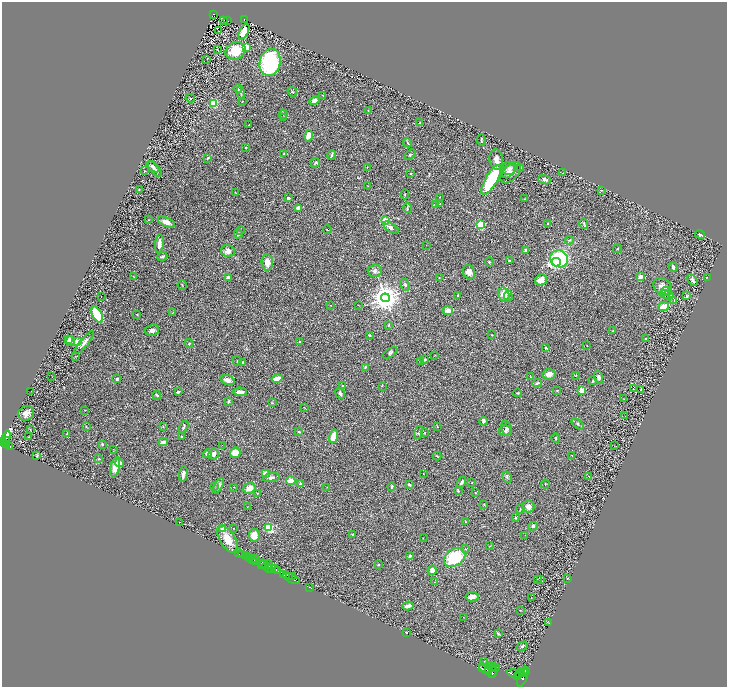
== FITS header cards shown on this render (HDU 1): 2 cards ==
NAXIS1  =                 1450
NAXIS2  =                 1369

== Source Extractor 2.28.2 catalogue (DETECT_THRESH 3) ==
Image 1450 x 1369 px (HDU 1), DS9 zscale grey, zoomed out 1/2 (1 PNG px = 2 x 2 image px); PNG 729 x 689 px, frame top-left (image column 2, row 1369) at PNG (2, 2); each listed source drawn as its Kron ellipse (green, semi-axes under 4 px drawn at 4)
Background 0.429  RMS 0.028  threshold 0.0849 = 3 sigma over >= 5 px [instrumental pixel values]
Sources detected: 333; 42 cannot appear on this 1/2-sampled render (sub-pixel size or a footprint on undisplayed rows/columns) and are neither listed nor drawn; the other 291 listed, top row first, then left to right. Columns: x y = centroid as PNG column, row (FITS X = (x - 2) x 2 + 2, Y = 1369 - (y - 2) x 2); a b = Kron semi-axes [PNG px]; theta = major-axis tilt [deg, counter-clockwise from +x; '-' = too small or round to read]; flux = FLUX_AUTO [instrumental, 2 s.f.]
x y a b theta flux
214 14 3 2 - 120
224 20 3 1 - 2.4
244 20 3 2 - 64
227 21 2 1 - 2.3
219 31 2 1 - 56
244 32 8 4 63 77
246 47 3 2 - 180
218 50 2 1 - 1.7
236 51 10 8 28 170
207 59 3 2 - 1.7
270 62 13 10 76 530
238 89 4 3 - 7.9
292 92 5 2 - 4.9
241 93 7 4 -80 12
323 95 3 2 - 2.3
190 98 5 2 - 3.7
314 100 5 4 - 26
242 101 2 2 - 2.2
214 103 3 3 - 430
368 111 3 2 - 2.1
283 114 5 2 - 4.4
284 118 2 2 - 5.6
420 123 3 3 - 3.6
249 125 3 1 - 2.3
309 136 5 4 - 60
481 140 5 2 - 4
408 143 5 2 - 5.4
246 147 3 2 - 2.6
284 154 2 2 - 2.1
332 155 5 2 - 12
410 155 6 3 41 8.1
208 158 3 2 - 6
496 159 10 7 -83 31
315 163 5 3 - 6
153 167 7 3 -35 12
367 167 2 2 - 2.1
521 167 3 2 - 6.5
509 168 7 6 - 20
155 169 9 2 -49 15
144 171 2 2 - 14
509 171 8 5 53 20
511 173 13 7 47 27
563 173 2 1 - 1.3
411 174 2 2 - 3.4
491 180 17 6 60 400
545 180 7 4 -18 11
368 186 2 1 - 1.6
139 189 2 2 - 3.3
602 190 2 2 - 1.8
235 193 2 1 - 1.8
405 194 5 2 - 3.2
440 197 2 2 - 2
288 198 3 3 - 6.1
525 199 2 2 - 1.6
435 204 3 2 - 2.5
439 204 3 2 - 2.2
299 208 4 3 - 38
407 208 5 2 - 4.4
148 220 2 2 - 4.5
385 221 3 3 - 340
166 222 9 4 -23 36
548 223 3 3 - 6.6
584 224 5 3 - 7.9
480 225 3 3 - 560
391 227 8 3 -33 18
327 230 4 2 - 4.2
240 231 3 2 - 3.9
238 234 4 4 - 9.9
700 234 5 3 - 13
569 240 4 3 - 6
159 244 9 3 84 36
426 245 2 1 - 1.6
617 249 5 2 - 3.8
526 250 4 3 - 13
228 251 7 6 - 27
162 256 5 2 - 10
559 259 9 8 - 360
509 261 3 2 - 5.9
267 262 8 5 -85 41
489 262 5 3 - 5.7
556 262 4 4 - 740
673 267 5 2 - 17
375 271 7 6 - 15
469 272 7 6 - 32
133 276 3 2 - 1.9
228 277 2 2 - 42
640 277 2 2 - 78
707 277 2 1 - 1.6
439 278 3 2 - 3
541 280 6 5 - 48
693 280 7 4 -57 22
182 285 5 2 - 3.8
405 285 6 4 -64 10
663 286 10 7 -37 33
666 291 4 3 - 20
504 294 7 5 -76 56
665 294 6 4 -23 12
458 295 2 2 - 4
668 295 5 3 - 7.6
101 296 2 1 - 1.7
508 296 5 4 - 9.5
687 296 3 2 - 5.1
385 298 4 4 - 9300
674 300 2 2 - 2.4
331 305 3 2 - 3.1
358 305 2 2 - 2
663 307 5 3 - 120
448 311 5 4 - 36
173 312 3 2 - 2.9
137 314 3 2 - 2.9
97 315 9 4 -62 280
389 325 3 2 - 3.8
152 330 7 5 16 16
613 331 3 2 - 3.5
369 335 3 2 - 4.1
491 335 2 1 - 2.4
645 339 2 2 - 12
69 340 4 2 - 9.5
70 341 5 3 - 8.7
77 342 3 3 - 170
300 342 3 2 - 3.9
84 343 14 3 50 21
189 343 4 3 - 4.6
587 345 2 1 - 1.6
545 348 3 2 - 6.6
390 353 8 4 35 10
435 355 3 2 - 2.4
75 356 2 1 - 2
425 359 3 3 - 5.6
237 361 5 2 - 3.8
420 361 3 2 - 2.9
242 362 2 2 - 7
365 367 4 3 - 5.4
549 374 6 5 - 27
576 375 3 2 - 2.7
52 377 2 1 - 1
531 377 3 2 - 2.6
599 377 6 4 -71 11
117 379 4 3 - 11
277 379 6 3 14 52
228 380 7 4 -18 20
593 381 4 2 - 5.5
537 383 4 2 - 6.9
342 386 2 2 - 2.9
382 386 2 1 - 1.3
633 389 2 1 - 1.9
557 390 3 2 - 3.6
582 390 2 2 - 150
641 390 3 2 - 3.4
31 391 2 1 - 1.3
178 392 4 2 - 6.6
240 392 7 3 -2 35
340 393 5 3 - 10
518 393 4 3 - 4.7
157 395 4 2 - 11
624 399 2 1 - 1.1
229 401 3 2 - 7.4
272 403 3 2 - 3.1
304 407 2 2 - 1.9
85 410 2 2 - 2
26 413 8 7 - 33
625 416 2 1 - 1.5
483 421 4 3 - 18
578 424 7 4 -40 10
163 426 3 2 - 2.1
86 427 3 2 - 2.9
184 427 7 2 58 6.1
437 427 3 2 - 2.8
506 428 7 5 -76 14
30 430 3 2 - 2.5
505 430 6 5 - 12
299 432 4 2 - 4.9
418 432 7 4 71 9.4
424 433 3 2 - 3.4
67 434 3 2 - 3.1
334 436 7 3 76 91
29 437 2 2 - 2.5
181 437 2 2 - 4.5
556 438 5 2 - 4.9
6 439 9 3 73 530
6 441 3 2 - 460
3 442 3 2 - 890
163 442 5 3 - 19
102 444 4 3 - 4.9
7 445 4 2 - 360
222 445 2 1 - 1.1
9 446 3 2 - 260
614 446 2 1 - 1.5
113 449 2 2 - 1.9
235 453 5 5 - 80
207 454 5 4 - 14
214 454 5 5 - 21
572 455 2 1 - 1.6
37 456 3 2 - 6
437 456 4 2 - 4.3
99 459 4 3 - 5.8
120 463 4 4 - 18
115 467 10 4 77 68
183 474 8 3 82 21
265 474 4 3 - 39
423 474 2 1 - 1.5
589 476 2 1 - 1.4
507 477 6 3 -63 7.8
271 478 8 4 9 19
291 481 5 3 - 57
462 482 5 3 - 17
472 482 2 2 - 3.1
300 484 4 3 - 11
545 484 4 2 - 2.4
409 485 3 2 - 10
214 486 2 2 - 2.4
219 486 8 3 60 18
234 487 2 1 - 2.2
327 487 3 2 - 1.9
391 487 4 3 - 5.6
249 488 6 5 - 54
458 491 3 3 - 4.5
257 493 2 2 - 2.2
475 493 3 2 - 2.3
484 504 2 2 - 3.1
528 506 6 6 - 29
247 507 3 2 - 2.1
520 509 5 2 - 3.9
516 518 3 3 - 4.9
179 522 2 1 - 20
465 522 2 2 - 2.6
533 526 5 4 - 13
269 527 3 3 - 540
223 528 2 2 - 41
233 528 2 2 - 2.1
353 534 4 3 - 5.1
254 535 6 5 - 60
525 535 2 2 - 1.7
423 538 2 2 - 1.8
228 539 15 7 -57 90
490 546 3 2 - 2.4
465 549 3 2 - 2.8
238 553 3 2 - 160
242 555 2 2 - 910
245 555 3 1 - 110
410 556 3 3 - 7.1
247 557 3 2 - 65
250 557 4 1 - 87
454 557 11 8 34 270
254 558 3 2 - 280
250 559 4 2 - 55
252 560 2 1 - 47
256 561 3 1 - 910
263 563 2 2 - 560
261 564 2 1 - 520
269 564 3 2 - 360
264 565 3 2 - 260
379 565 3 2 - 4.5
268 567 6 2 -40 370
271 568 3 2 - 630
275 569 4 3 - 1100
432 570 5 4 - 24
278 571 3 2 - 420
284 575 2 2 - 810
287 575 2 1 - 640
292 576 2 1 - 21
289 577 3 2 - 630
567 578 3 2 - 2.4
292 579 9 2 -27 170
537 579 2 2 - 2.9
541 580 2 2 - 2.6
434 582 2 1 - 1.3
309 587 2 1 - 20
472 597 7 4 9 22
531 598 2 1 - 1.9
408 606 6 3 15 21
520 610 2 1 - 2.4
463 617 2 1 - 1.3
549 622 3 1 - 1.4
407 633 3 2 - 3
498 634 4 2 - 7
522 646 6 3 33 10
484 661 2 1 - 2.3
492 667 5 3 - 4300
496 667 2 2 - 660
489 668 4 2 - 1800
483 669 3 2 - 2600
485 669 7 4 -37 8500
521 671 3 2 - 1800
492 672 6 3 76 3800
523 672 4 2 - 2200
526 672 3 1 - 960
519 673 3 2 - 1600
514 674 7 4 -13 8900
518 676 2 2 - 1500
523 677 10 3 69 4800
At the frame edge (FLAGS 8, measured only in part): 1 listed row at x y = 3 442
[42 sub-pixel or undisplayed-footprint detections neither listed nor drawn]